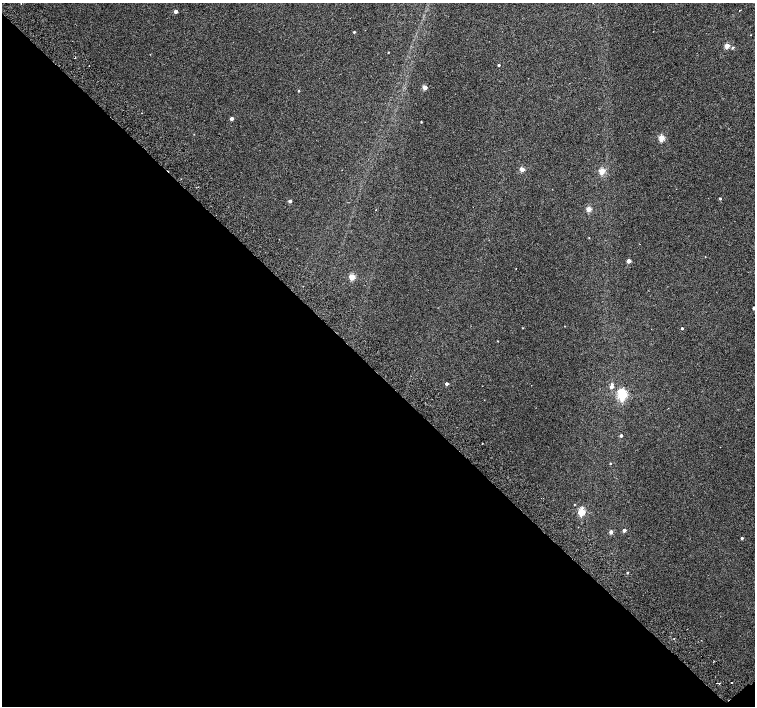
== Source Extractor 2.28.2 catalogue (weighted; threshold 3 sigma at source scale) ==
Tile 14 of 4 x 4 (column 2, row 4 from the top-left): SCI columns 1557-3061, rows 264-1671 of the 6118 x 6093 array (HDU 1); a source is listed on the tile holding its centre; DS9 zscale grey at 2 x 2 block average (1 PNG px = mean of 2 x 2 image px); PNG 757 x 708 px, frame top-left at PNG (2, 3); no overlay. Shown black and unused: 48% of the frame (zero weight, under 2 of 3 exposures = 3% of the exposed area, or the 3 px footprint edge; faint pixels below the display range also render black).
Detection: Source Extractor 2.28.2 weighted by HDU 2 'WHT'; one run over the whole footprint, this tile lists its part. Background 0.00716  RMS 0.0058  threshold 0.0259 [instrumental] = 3 sigma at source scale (4.5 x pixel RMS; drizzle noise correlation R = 1.50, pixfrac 1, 0.0396/0.0396 arcsec/px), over >= 5 px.
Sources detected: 47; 5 cosmic-ray / hot-pixel residue — not listed; the other 42 listed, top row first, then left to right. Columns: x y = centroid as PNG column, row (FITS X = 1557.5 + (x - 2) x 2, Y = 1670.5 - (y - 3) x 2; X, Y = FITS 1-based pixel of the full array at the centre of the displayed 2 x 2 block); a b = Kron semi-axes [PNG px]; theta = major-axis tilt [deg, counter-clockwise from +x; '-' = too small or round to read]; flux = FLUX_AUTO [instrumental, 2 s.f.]
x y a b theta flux
176 11 2 2 - 7.8
354 32 2 2 - 1.6
751 35 2 2 - 0.38
727 46 3 2 - 18
733 48 3 3 - 1.5
388 52 2 2 - 0.89
499 65 2 2 - 1.7
425 87 3 2 - 17
299 91 2 2 - 0.93
232 119 2 2 - 7.4
421 122 2 2 - 0.9
661 138 3 3 - 36
522 169 3 2 - 15
602 171 3 3 - 31
720 199 2 2 - 1.3
290 201 2 2 - 3.9
589 209 3 2 - 21
589 237 2 2 - 0.49
705 257 2 2 - 0.41
629 261 2 2 - 11
516 269 2 2 - 0.43
352 277 3 3 - 34
754 308 2 2 - 3.5
565 326 2 2 - 0.42
522 328 2 2 - 0.54
682 328 2 2 - 1.7
498 341 2 2 - 0.58
447 384 2 2 - 5.6
612 386 4 3 - 8.7
622 394 4 3 - 160
621 436 2 2 - 2.9
482 443 2 2 - 1.2
610 463 3 2 - 0.79
581 512 3 3 - 47
624 530 2 2 - 6.6
611 532 3 2 - 7.4
742 538 3 2 - 2.1
627 573 2 2 - 1.3
674 638 2 2 - 0.78
714 661 2 2 - 1
719 683 2 2 - 0.89
732 683 2 2 - 1.5
Isophote crosses this tile's border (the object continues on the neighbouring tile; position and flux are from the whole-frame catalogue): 1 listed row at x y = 754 308